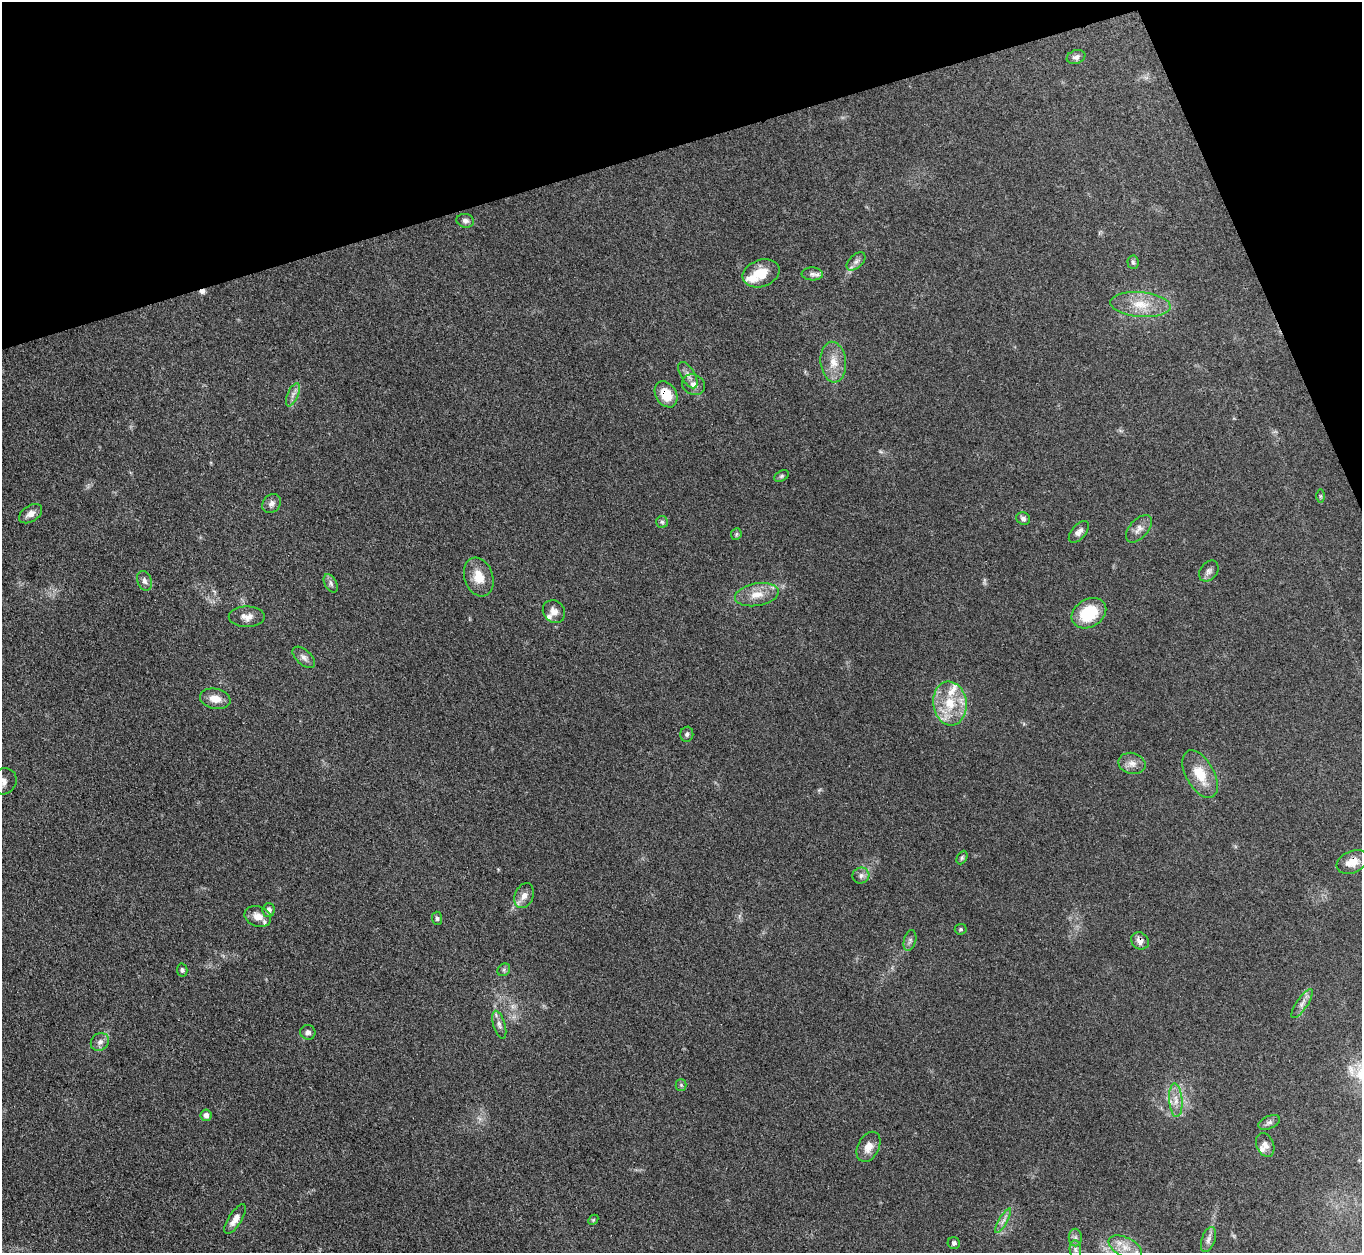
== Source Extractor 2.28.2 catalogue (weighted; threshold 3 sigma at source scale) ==
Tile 3 of 4 x 4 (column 3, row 1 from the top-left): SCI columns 2730-4089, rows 3908-5158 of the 5457 x 5441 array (HDU 1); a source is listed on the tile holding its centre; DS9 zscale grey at full resolution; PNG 1364 x 1255 px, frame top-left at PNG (2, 2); each listed source drawn as its Kron ellipse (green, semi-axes under 4 px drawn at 4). Shown black and unused: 15% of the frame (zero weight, under 3 of 4 exposures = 1% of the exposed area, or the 3 px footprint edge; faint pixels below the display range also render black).
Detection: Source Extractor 2.28.2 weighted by HDU 2 'WHT'; one run over the whole footprint, this tile lists its part. Background 0.153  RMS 0.0075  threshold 0.0336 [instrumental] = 3 sigma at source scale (4.5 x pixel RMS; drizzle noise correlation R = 1.50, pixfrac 1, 0.05/0.05 arcsec/px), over >= 5 px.
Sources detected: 73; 1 too faint to see at this stretch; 1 cosmic-ray / hot-pixel residue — neither listed nor drawn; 5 inside a brighter listed object's ellipse — not listed separately; the other 66 listed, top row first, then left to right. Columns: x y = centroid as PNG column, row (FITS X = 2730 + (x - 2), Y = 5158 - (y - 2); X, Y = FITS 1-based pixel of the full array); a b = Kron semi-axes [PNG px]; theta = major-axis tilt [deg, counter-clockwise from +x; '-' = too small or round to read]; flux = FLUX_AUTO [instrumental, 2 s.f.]
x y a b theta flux
1076 57 10 7 20 3
465 221 9 7 -12 2.6
856 261 11 6 43 2.9
1133 262 7 5 -85 1.5
761 273 19 13 18 15
812 274 10 6 -3 2.9
1140 304 30 12 -5 17
833 362 20 12 -84 11
688 375 15 7 -59 4
694 385 12 10 -30 4.8
666 394 14 10 -58 17
293 395 12 5 67 3.4
782 476 8 5 27 1.4
1320 496 6 4 -90 1.1
271 503 10 8 46 3.3
31 514 13 8 33 4.7
1023 519 7 6 - 2.1
662 522 6 6 - 1.4
1139 529 16 9 49 5.1
1079 532 13 7 49 3.8
736 534 6 5 - 1.3
1209 571 11 8 53 3.1
479 577 20 14 -72 13
144 581 10 7 -70 2.9
331 583 10 6 -60 2.3
757 595 22 11 10 11
554 612 12 10 -48 4.8
1089 613 18 13 32 31
247 617 18 10 0 6.1
304 657 13 7 -43 3.5
215 699 15 10 -12 8.6
950 703 22 16 -82 23
687 734 7 6 - 1.9
1132 763 13 10 -14 5.5
1200 774 26 14 -61 18
3 781 13 12 - 6.6
962 858 7 5 63 1.3
1352 862 16 11 24 8.9
861 876 8 8 - 2.8
524 896 13 9 66 5.2
269 910 7 6 - 4.1
258 916 14 10 -22 7
437 918 7 5 -86 1.5
961 929 6 5 - 1.1
910 941 10 6 75 2.2
1140 941 9 8 - 4.9
182 970 6 5 - 1.5
504 970 7 5 47 1.5
1302 1003 17 5 56 4
499 1025 14 6 -73 3.4
308 1032 7 7 - 2.5
100 1042 10 8 41 3.5
681 1085 5 5 - 1.1
1176 1100 17 6 -86 6.4
206 1115 6 6 - 3.3
1269 1122 11 6 23 2.5
1265 1145 12 8 -67 4
868 1147 16 10 63 7.4
235 1219 17 6 58 5.9
593 1220 6 4 46 0.96
1003 1221 14 3 60 2.4
1075 1238 9 6 -89 2.5
1208 1240 13 6 71 3.3
954 1243 6 5 - 1.7
1125 1247 18 9 -26 9.9
1075 1249 9 5 -84 2.3
Overlapping masked pixels (flux is a lower limit): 3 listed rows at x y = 666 394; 1352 862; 1140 941
Isophote crosses this tile's border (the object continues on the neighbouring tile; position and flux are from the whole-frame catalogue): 2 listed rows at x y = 3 781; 1125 1247